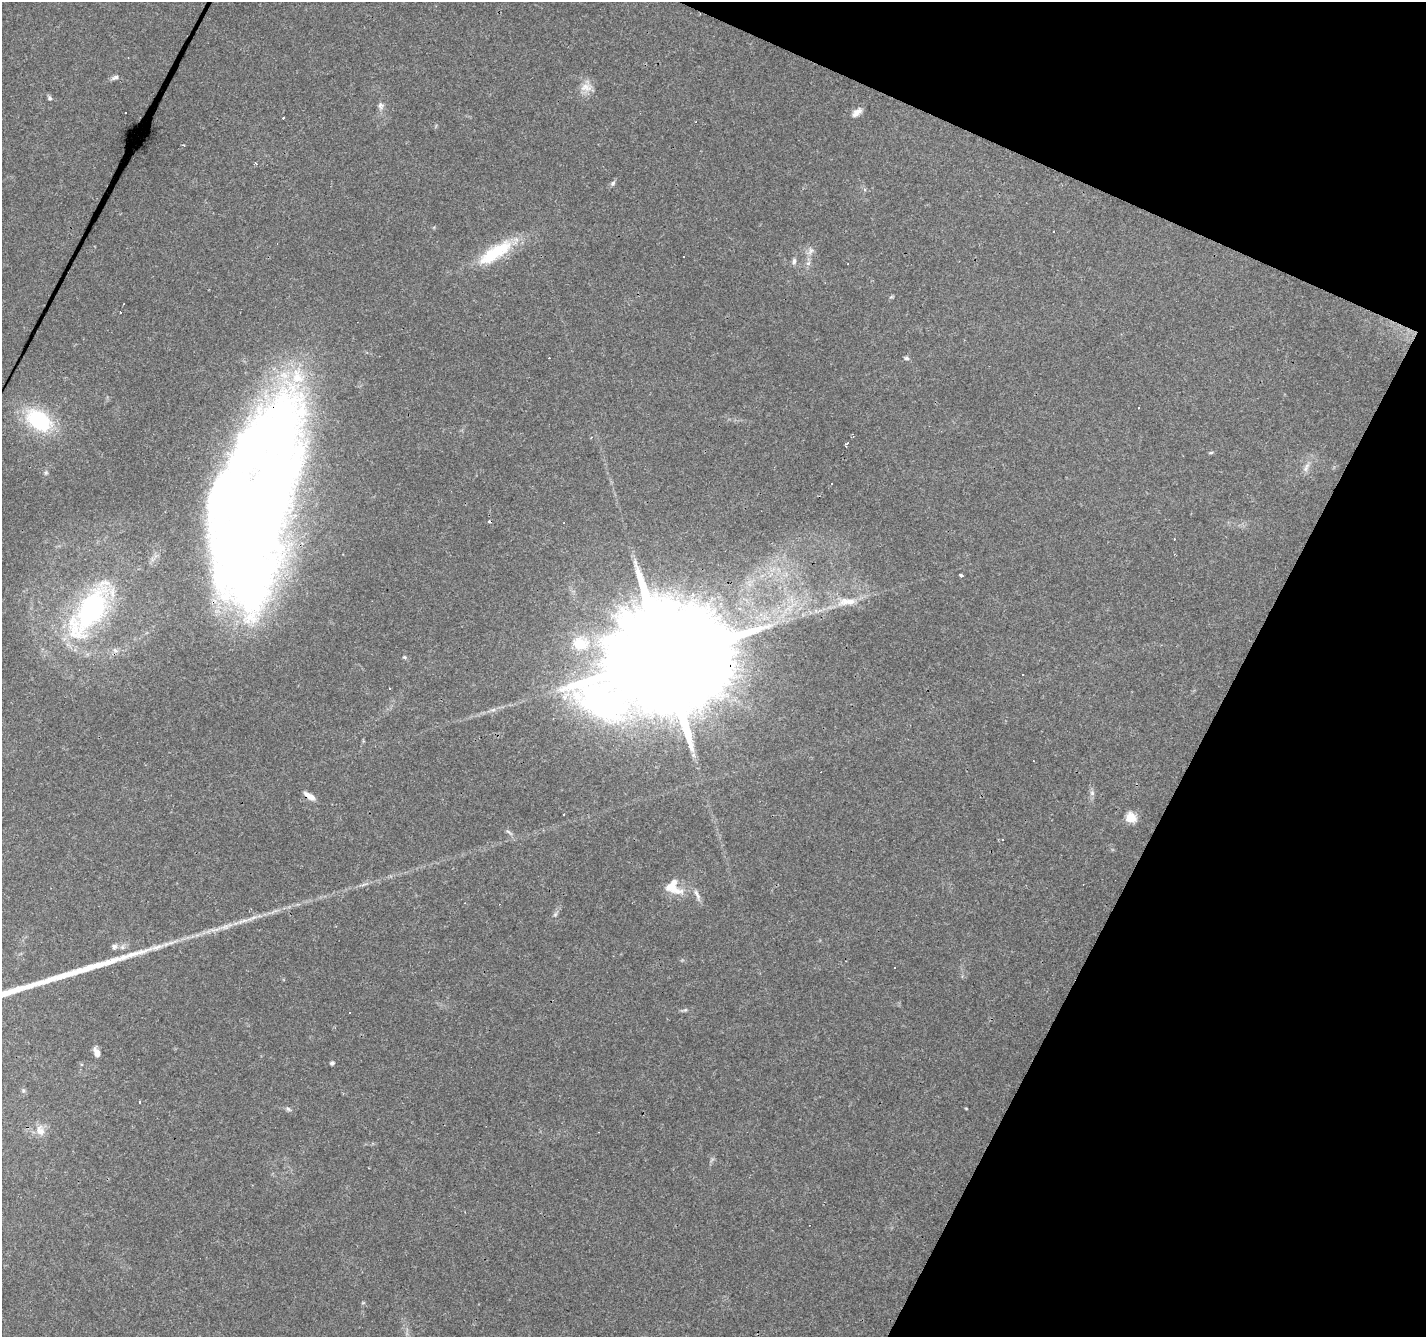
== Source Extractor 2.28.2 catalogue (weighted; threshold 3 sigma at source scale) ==
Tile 8 of 4 x 4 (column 4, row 2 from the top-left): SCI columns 4273-5696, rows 2872-4206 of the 5699 x 5807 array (HDU 1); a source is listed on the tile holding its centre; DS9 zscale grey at full resolution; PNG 1428 x 1339 px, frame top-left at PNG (2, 2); no overlay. Shown black and unused: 21% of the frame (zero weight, under 3 of 4 exposures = <1% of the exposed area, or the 3 px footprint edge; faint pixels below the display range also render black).
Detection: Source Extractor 2.28.2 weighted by HDU 2 'WHT'; one run over the whole footprint, this tile lists its part. Background 0.052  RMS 0.0037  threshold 0.0165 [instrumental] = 3 sigma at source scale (4.5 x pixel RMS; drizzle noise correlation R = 1.50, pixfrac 1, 0.0396/0.0396 arcsec/px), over >= 5 px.
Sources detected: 68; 3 inside a brighter object's white glare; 15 cosmic-ray / hot-pixel residue — not listed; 1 inside a brighter listed object's ellipse — not listed separately; the other 49 listed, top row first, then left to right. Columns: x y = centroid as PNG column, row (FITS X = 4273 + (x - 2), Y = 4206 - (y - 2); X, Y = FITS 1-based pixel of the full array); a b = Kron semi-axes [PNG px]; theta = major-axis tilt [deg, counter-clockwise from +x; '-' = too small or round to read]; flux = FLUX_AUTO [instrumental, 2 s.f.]
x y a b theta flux
115 77 10 5 23 1.2
586 87 18 11 1 3.8
50 98 7 6 - 0.79
381 106 12 8 -81 1.7
857 111 13 8 23 2.3
125 113 2 2 - 0.27
283 117 3 2 - 0.59
255 164 5 4 - 0.49
613 183 8 6 54 0.89
810 251 12 7 63 1.8
495 252 51 17 32 19
794 261 9 6 85 1.2
891 297 6 4 18 0.45
906 358 6 5 - 0.81
39 420 29 18 -32 30
591 437 4 3 - 0.36
847 444 5 2 - 0.75
1211 453 7 3 9 0.47
1306 469 8 7 - 1.4
46 473 7 5 70 0.71
254 517 152 67 68 500
961 575 4 3 - 2.4
847 602 33 11 4 8.1
90 611 61 25 56 68
580 643 21 17 -5 12
665 657 44 25 54 19000
390 688 3 3 - 2.6
493 710 9 4 13 1.1
1092 793 8 6 -89 1.1
310 796 15 6 -32 2.8
564 814 3 2 - 0.57
1131 818 6 5 - 24
509 832 12 3 -34 0.91
1003 839 3 2 - 0.3
673 887 22 17 -35 8.2
697 895 17 5 -66 1.9
555 914 7 5 45 0.77
244 920 12 5 6 1.7
225 927 19 6 19 3
172 942 17 4 19 2.3
114 946 7 7 - 1.2
685 1010 6 4 42 0.54
350 1012 3 2 - 0.28
97 1053 10 6 -65 2.5
332 1063 4 4 - 0.94
23 1091 7 5 -71 0.78
966 1108 5 3 - 0.28
288 1109 7 5 -19 0.84
40 1130 16 11 -66 3.9
Overlapping masked pixels (flux is a lower limit): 3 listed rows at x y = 254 517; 665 657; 310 796